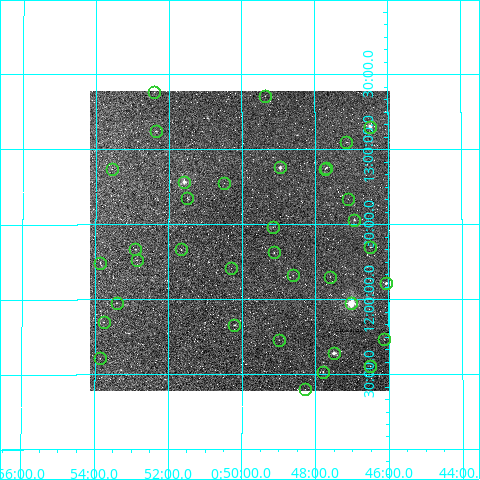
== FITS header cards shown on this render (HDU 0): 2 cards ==
NAXIS1  =                  300 / Width of image
NAXIS2  =                  300 / Height of image

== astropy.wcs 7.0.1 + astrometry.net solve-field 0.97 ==
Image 300 x 300 px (HDU 0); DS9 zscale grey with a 90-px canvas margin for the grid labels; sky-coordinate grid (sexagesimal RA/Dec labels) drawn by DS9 from the SOLVED WCS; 36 Tycho-2 reference stars matched to detected sources circled (green)
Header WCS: RA---TAN/DEC--TAN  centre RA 00:50:03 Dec +12:24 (12.51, +12.39 deg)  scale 24 arcsec/px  FOV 120.0' x 120.0'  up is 0 deg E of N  parity normal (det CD < 0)
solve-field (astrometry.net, Tycho-2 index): VERIFIED the header's WCS against the Tycho-2 star catalogue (verified at 4 index scales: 12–16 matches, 0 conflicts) and refined it, rather than solving blind
Solved WCS: RA---TAN-SIP/DEC--TAN-SIP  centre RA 00:50:04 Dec +12:24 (12.51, +12.39 deg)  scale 24 arcsec/px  FOV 120.1' x 120.0'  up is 0 deg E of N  parity normal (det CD < 0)
The solver's refit moves the header's centre by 2.7 arcsec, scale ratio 1.001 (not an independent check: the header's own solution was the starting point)
Tycho-2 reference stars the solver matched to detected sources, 36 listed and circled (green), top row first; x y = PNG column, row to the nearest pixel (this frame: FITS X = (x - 90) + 1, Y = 300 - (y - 91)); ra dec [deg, ICRS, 3 dp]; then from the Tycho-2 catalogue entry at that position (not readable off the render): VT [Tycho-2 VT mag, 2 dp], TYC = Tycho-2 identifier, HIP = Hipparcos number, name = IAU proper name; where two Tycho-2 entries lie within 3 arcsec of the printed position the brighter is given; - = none
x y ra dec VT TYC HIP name
154 92 13.099 +13.382 11.46 611-436-1 - -
265 96 12.341 +13.356 11.59 610-1030-1 - -
370 127 11.623 +13.152 7.63 610-648-1 3625 -
156 131 13.088 +13.122 9.38 611-512-1 - -
346 142 11.782 +13.048 10.39 610-700-1 - -
280 167 12.237 +12.880 8.41 610-930-1 3808 -
326 168 11.922 +12.879 8.97 610-872-1 3712 -
112 169 13.388 +12.867 10.39 611-368-1 - -
325 169 11.932 +12.872 9.25 610-538-1 3718 -
184 182 12.895 +12.785 6.74 611-266-1 4025 -
224 183 12.620 +12.774 11.46 610-176-1 - -
187 198 12.871 +12.674 10.94 611-360-1 - -
348 199 11.774 +12.669 11.04 610-1155-1 - -
354 220 11.731 +12.530 8.94 610-444-1 - -
273 227 12.289 +12.482 11.67 607-123-1 - -
370 247 11.621 +12.349 10.03 607-33-1 - -
135 249 13.228 +12.335 11.26 608-879-1 - -
181 249 12.914 +12.333 9.57 608-475-1 - -
274 252 12.279 +12.313 9.79 607-501-1 - -
137 260 13.215 +12.262 9.54 608-255-1 - -
100 263 13.466 +12.245 10.47 608-605-1 - -
231 268 12.571 +12.211 11.97 607-681-1 - -
293 275 12.151 +12.161 9.17 607-661-1 - -
330 277 11.898 +12.152 10.55 607-275-1 - -
386 283 11.518 +12.107 8.34 607-359-1 3598 -
117 303 13.350 +11.975 10.67 608-231-1 - -
351 303 11.756 +11.974 5.61 607-1499-1 3675 -
104 322 13.441 +11.847 11.19 608-1049-1 - -
234 325 12.550 +11.830 9.03 607-541-1 3912 -
384 339 11.533 +11.734 10.87 607-641-1 - -
279 340 12.247 +11.729 10.78 607-385-1 - -
334 353 11.873 +11.642 7.70 607-739-1 3702 -
100 358 13.464 +11.608 11.37 608-551-1 - -
370 366 11.626 +11.554 10.69 607-779-1 - -
323 372 11.946 +11.517 10.05 607-865-1 - -
305 389 12.071 +11.401 11.15 607-702-1 - -